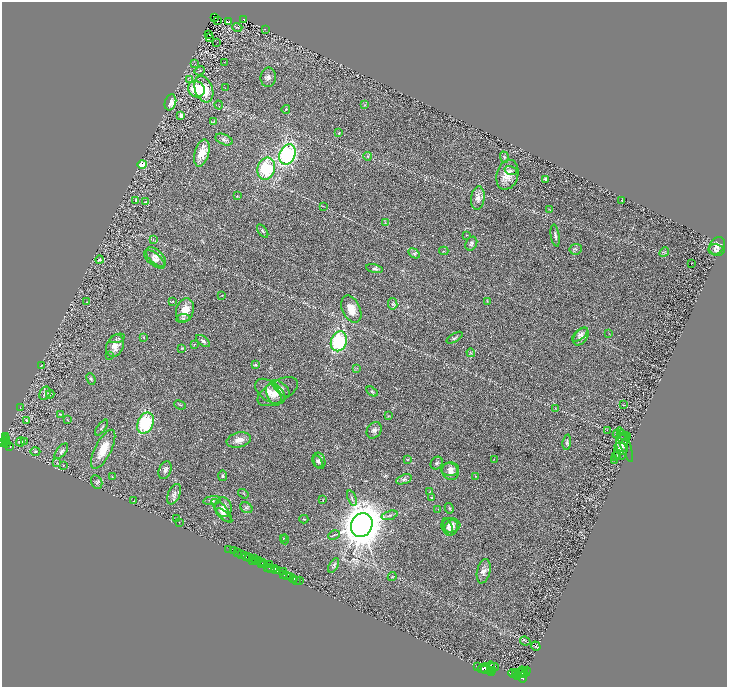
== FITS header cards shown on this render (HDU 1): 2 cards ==
NAXIS1  =                 1450
NAXIS2  =                 1369

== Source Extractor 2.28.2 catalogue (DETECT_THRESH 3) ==
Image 1450 x 1369 px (HDU 1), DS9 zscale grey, zoomed out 1/2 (1 PNG px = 2 x 2 image px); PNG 729 x 689 px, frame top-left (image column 2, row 1369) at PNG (2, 2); each listed source drawn as its Kron ellipse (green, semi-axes under 4 px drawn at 4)
Background 0.758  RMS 0.032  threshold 0.0958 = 3 sigma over >= 5 px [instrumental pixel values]
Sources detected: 234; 22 cannot appear on this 1/2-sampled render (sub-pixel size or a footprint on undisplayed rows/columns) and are neither listed nor drawn; the other 212 listed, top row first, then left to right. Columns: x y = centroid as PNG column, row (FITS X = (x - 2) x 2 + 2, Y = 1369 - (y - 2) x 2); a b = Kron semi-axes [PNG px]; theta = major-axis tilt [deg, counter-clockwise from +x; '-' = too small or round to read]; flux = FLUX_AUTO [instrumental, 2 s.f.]
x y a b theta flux
215 18 3 1 - 1.6
243 19 2 1 - 32
218 21 2 1 - 6.2
228 22 2 1 - 2
237 27 5 3 - 5.2
265 29 3 2 - 2.2
208 34 2 2 - 24
210 37 2 1 - 2
217 42 2 1 - 1.3
225 62 3 2 - 2
195 64 2 1 - 1.5
200 71 5 3 - 5.3
268 77 9 7 82 28
190 80 2 2 - 2.4
225 88 2 1 - 2
196 89 9 7 -40 170
204 89 14 9 -69 140
170 102 8 5 72 51
219 105 5 1 - 2.4
365 105 4 3 - 6.1
286 109 4 3 - 5.4
181 116 4 3 - 35
213 122 3 2 - 3.2
339 133 4 3 - 5.6
224 140 9 5 -23 20
202 153 14 7 74 100
287 154 10 8 67 980
368 156 4 4 - 10
504 157 6 3 -71 9.3
142 164 5 4 - 64
266 169 11 8 72 400
511 170 6 4 -16 11
507 175 15 10 73 80
546 179 3 3 - 20
237 196 3 2 - 2.7
478 198 12 6 83 42
136 200 2 2 - 13
622 200 3 2 - 3
146 202 3 3 - 3.5
323 206 3 2 - 3.3
550 210 3 2 - 2.9
385 223 3 3 - 5.2
263 231 7 3 -52 9.8
467 235 2 2 - 2.2
555 236 11 3 -81 17
153 239 3 2 - 4
471 244 7 5 62 20
717 246 9 7 55 28
576 249 6 5 - 12
717 250 8 6 -9 17
444 251 4 2 - 4.2
664 252 5 3 - 7.6
414 253 6 4 -31 13
156 257 12 6 -42 40
154 259 12 6 -39 32
99 260 4 4 - 8.2
691 264 2 1 - 35
374 268 8 4 -12 16
222 295 2 2 - 1.9
172 301 3 2 - 2.7
487 301 4 3 - 5.9
87 302 2 1 - 1.5
393 304 6 4 -82 9.9
351 309 14 9 -64 78
185 310 12 8 73 73
183 318 7 4 10 11
609 334 3 2 - 1.7
580 335 9 4 39 26
144 337 3 2 - 2.7
581 337 10 6 54 38
117 338 8 3 18 9.9
455 338 9 3 32 12
203 341 8 4 -38 14
339 341 10 7 68 580
194 344 3 2 - 3.6
115 346 11 8 69 67
182 348 2 2 - 3.8
471 353 4 3 - 5.5
109 355 4 2 - 3.7
41 365 3 2 - 4.3
255 365 4 4 - 7.2
356 368 3 2 - 3.4
91 379 6 4 -68 11
281 388 11 5 -40 26
270 391 17 9 -35 75
372 391 6 3 -30 9.1
278 392 22 11 29 77
45 393 7 5 64 15
50 394 4 2 - 3.7
274 394 11 6 -66 40
180 405 6 2 -23 6.1
623 405 3 2 - 2.8
20 408 2 2 - 2.4
555 408 4 2 - 3.1
60 414 3 2 - 2.6
388 416 3 2 - 3.6
26 420 4 3 - 6.9
67 420 3 2 - 2.9
145 423 11 7 65 440
102 428 9 2 54 7.7
374 430 9 7 54 25
607 430 3 2 - 2.4
617 434 4 3 - 4.5
623 435 6 3 -28 8.5
5 437 3 2 - 35
625 437 5 4 - 11
6 439 3 2 - 220
7 440 2 1 - 150
239 440 12 7 13 47
5 441 2 2 - 230
24 441 2 1 - 3.2
3 442 3 2 - 650
20 442 5 2 - 7.3
567 442 7 4 84 11
7 444 4 2 - 190
622 444 11 5 -80 31
625 444 18 5 -70 19
9 446 3 2 - 140
621 447 6 4 -16 17
103 449 21 8 63 120
35 451 5 3 - 8
61 451 9 4 51 19
620 451 9 6 90 24
618 455 3 3 - 4.7
615 456 4 2 - 3.2
494 459 3 2 - 2
408 460 3 3 - 4.7
615 460 2 2 - 2.6
317 461 7 4 -61 15
319 461 8 5 -74 22
57 462 4 2 - 2.9
437 463 7 5 52 12
63 466 3 2 - 2.8
450 469 9 6 4 31
165 470 9 6 69 21
450 472 9 8 - 37
223 476 5 4 - 10
476 476 2 2 - 1.7
112 477 3 2 - 2.5
404 479 8 4 19 14
97 482 7 5 -64 12
429 491 4 3 - 4.2
174 494 11 6 65 26
243 494 5 2 - 5.5
352 498 8 2 -68 10
432 498 3 2 - 3.3
212 500 9 4 8 15
323 500 4 1 - 2.9
134 501 2 1 - 4.9
223 507 10 8 -79 45
246 508 6 5 - 17
449 508 5 3 - 8.1
438 509 2 2 - 2
222 511 15 5 -50 38
224 515 9 4 -39 16
389 515 8 3 17 11
176 518 3 2 - 2.9
304 519 4 2 - 4.2
179 522 2 1 - 20
362 525 12 10 62 12000
451 525 9 7 6 42
448 527 9 4 -69 20
451 528 8 6 56 31
334 535 6 2 27 5.6
283 539 4 2 - 5
285 539 5 3 - 6.6
229 549 2 1 - 24
234 551 2 1 - 31
238 553 2 2 - 130
242 555 3 2 - 710
246 557 4 2 - 74
250 558 3 2 - 38
254 558 3 2 - 110
252 560 2 1 - 15
259 560 2 1 - 200
255 561 3 1 - 270
262 562 3 2 - 96
261 564 3 1 - 48
264 564 3 2 - 140
269 564 2 2 - 300
334 565 8 4 59 13
267 567 2 1 - 240
271 568 3 2 - 330
275 568 3 1 - 340
276 570 3 1 - 170
278 570 3 2 - 450
484 571 12 6 77 42
284 572 3 1 - 37
284 574 2 2 - 260
287 575 2 1 - 400
289 577 3 2 - 500
392 577 4 2 - 4.2
293 579 4 2 - 53
297 580 2 1 - 25
299 581 3 1 - 24
525 641 5 2 - 5.3
536 646 5 2 - 5.6
491 666 4 2 - 1100
478 667 2 1 - 84
493 667 5 3 - 2500
483 668 6 2 25 4000
486 670 6 4 -7 5300
493 670 4 2 - 1500
520 672 6 2 50 2000
523 672 5 2 - 1800
526 672 6 2 59 820
492 673 3 2 - 1300
513 673 5 2 - 2000
516 673 3 2 - 2000
516 675 3 2 - 1600
518 676 3 2 - 1400
523 677 5 3 - 2600
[22 sub-pixel or undisplayed-footprint detections neither listed nor drawn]